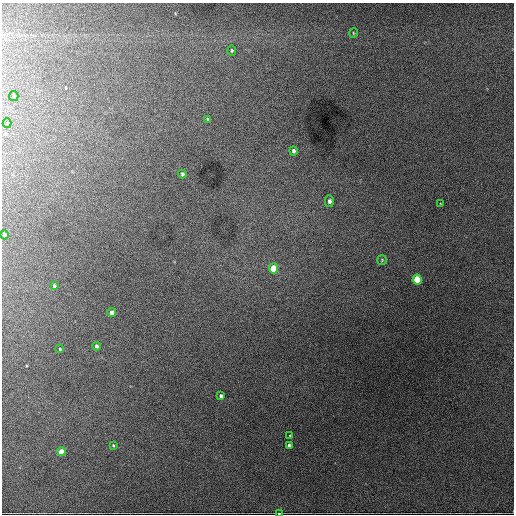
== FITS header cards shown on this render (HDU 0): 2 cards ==
NAXIS1  =                  512 / Axis length
NAXIS2  =                  512 / Axis length

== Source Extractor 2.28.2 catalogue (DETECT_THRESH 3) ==
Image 512 x 512 px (HDU 0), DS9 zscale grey, 1 PNG px = 1 image px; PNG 516 x 516 px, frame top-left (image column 1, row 512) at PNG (2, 3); each listed source drawn as its Kron ellipse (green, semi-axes under 4 px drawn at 4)
Background 2850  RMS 50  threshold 150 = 3 sigma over >= 5 px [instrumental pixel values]
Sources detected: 23; all 23 listed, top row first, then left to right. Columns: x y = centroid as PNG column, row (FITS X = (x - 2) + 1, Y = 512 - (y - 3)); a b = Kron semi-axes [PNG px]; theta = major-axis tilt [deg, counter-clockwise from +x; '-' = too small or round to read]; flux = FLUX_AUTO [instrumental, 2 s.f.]
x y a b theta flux
353 33 5 3 - 3000
232 50 5 4 - 3800
14 96 5 4 - 4000
208 119 4 3 - 4300
7 123 5 4 - 3800
293 151 4 3 - 7900
182 174 4 3 - 7500
329 201 5 4 - 10000
440 204 4 2 - 2300
4 235 4 3 - 15000
382 260 5 5 - 4000
274 268 5 4 - 91000
417 280 5 4 - 170000
54 286 4 3 - 5000
112 312 4 4 - 21000
96 346 4 3 - 8900
60 349 3 3 - 3100
221 396 4 4 - 9300
290 436 4 3 - 3700
113 445 3 3 - 3400
289 446 4 3 - 12000
61 452 4 4 - 55000
279 513 4 2 - 3400
At the frame edge (FLAGS 8, measured only in part): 1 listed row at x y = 279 513